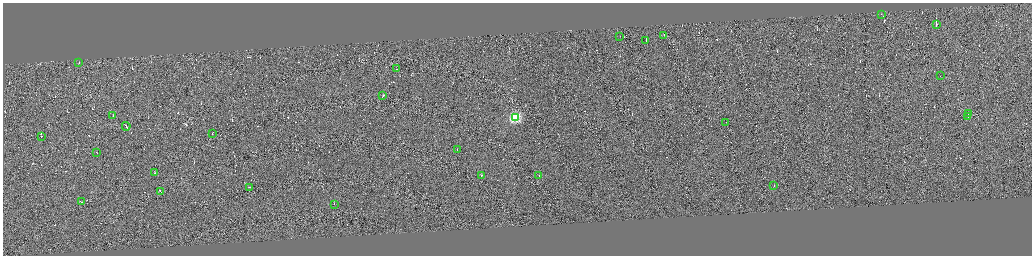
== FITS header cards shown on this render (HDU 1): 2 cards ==
NAXIS1  =                 4117
NAXIS2  =                 1014

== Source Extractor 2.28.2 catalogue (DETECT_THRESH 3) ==
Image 4117 x 1014 px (HDU 1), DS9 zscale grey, zoomed out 1/4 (1 PNG px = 4 x 4 image px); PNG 1034 x 258 px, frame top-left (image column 3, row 1011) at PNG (3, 3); each listed source drawn as its Kron ellipse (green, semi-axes under 4 px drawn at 4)
Background 0.0245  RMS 1.8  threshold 5.27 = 3 sigma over >= 5 px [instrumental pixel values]
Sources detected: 551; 524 cannot appear on this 1/4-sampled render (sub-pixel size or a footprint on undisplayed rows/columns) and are neither listed nor drawn; the other 27 listed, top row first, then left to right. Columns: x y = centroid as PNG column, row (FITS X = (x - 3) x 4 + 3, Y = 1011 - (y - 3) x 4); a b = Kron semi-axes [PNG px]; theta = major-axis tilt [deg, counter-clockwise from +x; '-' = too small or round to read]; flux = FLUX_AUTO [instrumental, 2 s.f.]
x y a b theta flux
881 14 2 1 - 2700
936 24 3 1 - 870000
664 35 2 1 - 4000
620 37 2 1 - 5000
646 40 2 1 - 12000
79 62 3 1 - 4000
397 69 2 1 - 2500
940 75 2 1 - 3100
383 95 3 1 - 6700
968 114 2 1 - 3900
113 115 2 1 - 7000
968 116 4 1 - 8100
515 117 3 3 - 110000
726 123 2 1 - 3000
126 126 4 1 - 9000
212 133 2 1 - 4200
41 136 2 1 - 1900
457 149 2 1 - 2800
97 152 2 1 - 2600
154 173 2 1 - 6800
481 175 2 1 - 12000
539 175 2 1 - 3500
774 185 4 1 - 4700
249 187 3 1 - 9100
160 191 2 1 - 3100
81 202 3 1 - 5300
334 204 2 1 - 3100
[524 sub-pixel or undisplayed-footprint detections neither listed nor drawn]